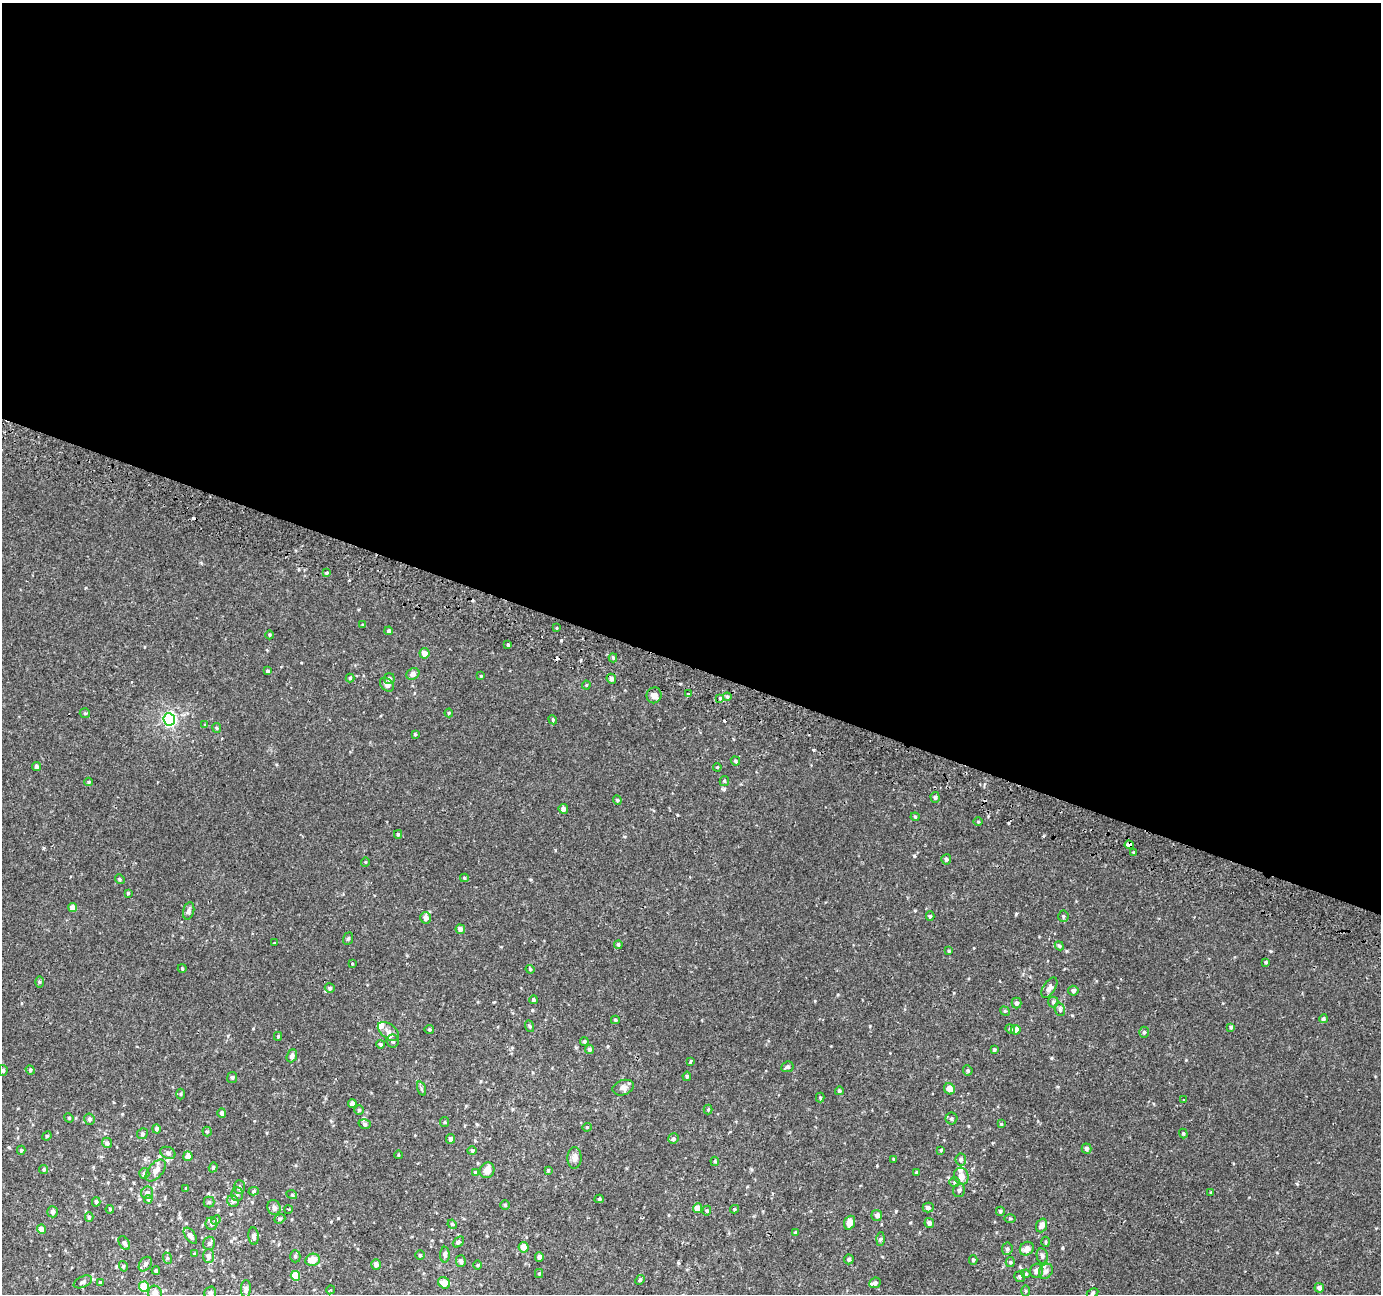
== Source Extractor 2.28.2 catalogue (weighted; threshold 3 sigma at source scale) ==
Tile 3 of 4 x 4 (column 3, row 1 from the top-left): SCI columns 2781-4159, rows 4193-5484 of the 5553 x 5736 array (HDU 1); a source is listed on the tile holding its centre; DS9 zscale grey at full resolution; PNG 1383 x 1296 px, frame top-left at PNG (2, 3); each listed source drawn as its Kron ellipse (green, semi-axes under 4 px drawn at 4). Shown black and unused: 51% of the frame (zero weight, under 2 of 3 exposures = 2% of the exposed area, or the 3 px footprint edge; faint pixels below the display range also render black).
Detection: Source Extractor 2.28.2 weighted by HDU 2 'WHT'; one run over the whole footprint, this tile lists its part. Background 9.87e-04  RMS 0.0028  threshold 0.0125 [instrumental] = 3 sigma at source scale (4.5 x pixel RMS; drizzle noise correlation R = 1.50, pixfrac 1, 0.0396/0.0396 arcsec/px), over >= 5 px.
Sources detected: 228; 3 cosmic-ray / hot-pixel residue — neither listed nor drawn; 4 inside a brighter listed object's ellipse — not listed separately; the other 221 listed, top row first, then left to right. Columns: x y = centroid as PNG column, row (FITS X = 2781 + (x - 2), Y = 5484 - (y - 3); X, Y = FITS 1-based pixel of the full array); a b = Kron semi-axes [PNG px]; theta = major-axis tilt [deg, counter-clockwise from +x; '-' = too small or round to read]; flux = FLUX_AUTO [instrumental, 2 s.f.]
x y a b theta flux
326 573 4 3 - 0.32
363 625 4 2 - 0.21
556 628 3 3 - 0.63
389 631 4 4 - 0.43
269 635 4 3 - 0.27
508 645 3 3 - 0.83
424 653 5 5 - 1.6
613 658 4 4 - 0.43
268 671 4 4 - 0.48
413 674 7 5 32 1.2
481 676 3 3 - 0.2
350 678 4 4 - 0.3
389 679 5 5 - 0.9
611 679 5 4 - 0.72
387 684 8 5 -47 1.3
586 685 4 4 - 0.24
688 694 3 3 - 1.8
654 695 8 7 - 1.2
727 697 4 4 - 0.37
720 698 4 4 - 0.29
85 713 5 5 - 0.31
449 713 4 4 - 0.27
169 719 6 6 - 53
553 720 5 3 - 0.26
205 725 4 3 - 0.26
217 728 5 4 - 0.31
415 734 4 4 - 0.25
735 761 5 4 - 0.38
36 767 4 4 - 0.68
717 767 4 3 - 0.26
724 781 5 4 - 0.29
89 782 4 4 - 0.3
935 797 5 4 - 0.63
617 800 5 4 - 0.31
563 809 5 4 - 1.1
915 817 4 4 - 0.28
978 822 4 3 - 0.21
398 834 4 3 - 0.38
1129 845 4 4 - 4.5
1134 853 3 3 - 0.4
946 859 5 5 - 0.53
365 862 5 3 - 0.21
464 878 4 3 - 0.34
120 879 5 4 - 0.37
128 893 3 3 - 0.29
73 908 4 4 - 2.4
189 911 9 5 77 0.71
930 916 5 4 - 0.37
1063 916 5 5 - 0.44
425 918 6 5 - 1.4
460 929 5 4 - 1
348 939 6 5 - 0.42
275 943 3 3 - 0.37
618 945 4 4 - 0.49
1059 946 5 4 - 0.41
949 951 4 3 - 0.3
1266 962 4 3 - 0.36
353 964 3 3 - 1.2
182 968 4 4 - 0.28
530 969 4 3 - 0.29
39 982 6 4 -89 0.36
330 988 5 4 - 0.46
1049 988 11 6 57 0.96
1073 991 5 5 - 0.68
533 1000 4 4 - 0.41
1053 1002 5 5 - 0.37
1017 1003 5 5 - 0.56
1060 1010 6 5 - 0.48
1005 1011 5 4 - 0.34
1323 1019 4 4 - 0.45
615 1020 4 4 - 0.36
529 1026 6 4 -69 0.32
1231 1027 3 3 - 0.36
429 1029 5 4 - 0.34
1010 1029 5 4 - 0.34
1016 1030 5 5 - 1.6
388 1031 12 7 -38 1.3
1144 1032 5 5 - 0.42
278 1036 4 4 - 0.31
393 1041 7 6 - 0.84
584 1041 4 4 - 0.38
381 1044 4 4 - 0.44
589 1050 4 4 - 0.52
994 1050 4 4 - 0.32
292 1056 7 5 68 0.88
690 1062 4 3 - 0.54
787 1067 6 5 - 0.52
3 1070 5 4 - 0.46
30 1070 5 4 - 0.36
968 1070 5 5 - 0.4
687 1076 4 4 - 0.44
232 1077 5 5 - 0.52
623 1088 11 7 18 1.1
421 1089 7 3 -71 0.39
949 1089 6 5 - 2.1
839 1091 4 4 - 0.45
181 1094 5 3 - 0.27
820 1097 5 4 - 0.29
1184 1100 4 4 - 0.26
352 1104 4 4 - 1.2
708 1109 5 4 - 0.33
359 1110 4 4 - 0.35
222 1113 5 4 - 0.6
69 1118 5 4 - 0.27
89 1119 5 5 - 0.7
951 1119 6 6 - 0.48
445 1122 5 4 - 0.3
365 1124 6 5 - 0.53
1001 1124 4 4 - 0.23
587 1127 4 4 - 0.27
156 1129 5 4 - 0.54
207 1132 5 4 - 0.37
142 1134 5 5 - 0.48
1183 1134 5 4 - 0.31
47 1136 5 4 - 0.33
450 1139 5 4 - 0.88
673 1139 5 5 - 0.48
107 1143 5 5 - 0.62
1087 1149 5 5 - 0.75
21 1150 4 4 - 0.34
941 1150 4 3 - 0.29
472 1151 4 4 - 0.31
168 1153 8 5 -25 0.68
398 1155 4 3 - 0.22
188 1156 5 4 - 1.3
574 1158 11 7 88 1.2
894 1159 3 3 - 0.25
961 1159 6 5 - 0.69
715 1161 5 4 - 0.3
213 1167 5 4 - 0.34
44 1169 5 4 - 0.42
156 1170 13 7 50 1.7
487 1170 8 7 - 1.8
548 1170 4 4 - 0.24
475 1172 4 3 - 0.28
917 1172 4 3 - 0.27
144 1173 5 5 - 0.75
961 1176 8 7 - 1.9
954 1182 5 5 - 0.44
239 1187 7 5 -89 0.61
186 1188 3 2 - 0.2
959 1190 7 6 - 0.71
254 1191 5 4 - 0.38
1211 1192 3 3 - 0.31
147 1193 6 6 - 0.78
237 1194 7 6 - 0.6
292 1195 5 3 - 0.25
148 1199 4 3 - 0.31
599 1199 4 4 - 0.4
233 1201 6 5 - 0.54
96 1202 5 3 - 0.5
209 1202 5 5 - 0.43
505 1205 5 5 - 0.3
274 1208 8 6 -71 0.87
697 1208 5 4 - 2.8
928 1208 5 5 - 0.7
110 1209 4 3 - 0.28
288 1209 4 2 - 0.22
734 1209 4 4 - 0.34
707 1211 5 4 - 0.32
1000 1211 4 4 - 0.42
53 1212 5 5 - 0.94
877 1215 5 5 - 0.88
89 1217 4 4 - 0.44
1010 1218 5 3 - 0.29
280 1219 6 4 21 0.36
216 1220 5 4 - 0.33
850 1223 7 5 68 2.5
929 1223 5 4 - 0.92
211 1224 6 6 - 0.81
452 1224 5 4 - 0.26
1042 1225 7 5 70 1.5
41 1229 4 4 - 1.4
795 1233 4 3 - 0.26
190 1236 9 5 -54 1.3
254 1236 9 5 -84 0.93
880 1239 6 4 87 0.45
458 1242 6 4 40 0.52
1046 1242 5 3 - 0.29
124 1243 8 5 -57 0.59
209 1243 7 6 - 0.62
523 1247 5 5 - 2.2
1007 1249 6 5 - 0.61
1027 1249 7 6 - 1.7
194 1254 4 4 - 0.24
420 1255 5 5 - 0.36
445 1255 8 5 89 0.68
208 1256 7 5 -90 1.1
295 1256 6 5 - 0.51
1042 1256 7 5 -78 0.68
539 1257 5 4 - 0.75
167 1258 6 4 -71 0.32
849 1259 5 4 - 0.5
312 1260 7 6 - 2.9
973 1260 4 4 - 0.38
461 1261 6 5 - 0.66
1010 1262 5 4 - 0.35
145 1264 8 5 52 0.69
376 1264 5 4 - 0.83
478 1265 5 3 - 0.24
123 1266 5 3 - 0.29
156 1271 4 3 - 0.44
1036 1271 7 6 - 1.2
1046 1271 8 6 54 1
539 1273 4 4 - 0.33
1026 1274 4 4 - 0.29
295 1276 5 4 - 4.8
1020 1277 5 5 - 0.44
640 1280 5 4 - 0.33
83 1282 10 5 24 0.75
100 1282 4 4 - 0.44
444 1283 6 5 - 1.7
875 1283 6 5 - 0.61
144 1287 5 5 - 5.9
1319 1288 5 4 - 0.84
246 1289 8 5 88 0.79
330 1290 4 3 - 0.45
1025 1291 5 3 - 0.27
155 1293 7 7 - 1.6
210 1293 6 6 - 0.86
1092 1293 6 3 27 0.43
Overlapping masked pixels (flux is a lower limit): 1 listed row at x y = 1129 845
Isophote crosses this tile's border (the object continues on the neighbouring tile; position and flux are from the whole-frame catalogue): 2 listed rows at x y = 155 1293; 210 1293
Unlisted compact peaks at least as high as the median listed source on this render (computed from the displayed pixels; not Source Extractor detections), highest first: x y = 914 856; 561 640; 814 750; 1016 914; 724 789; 1062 1248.